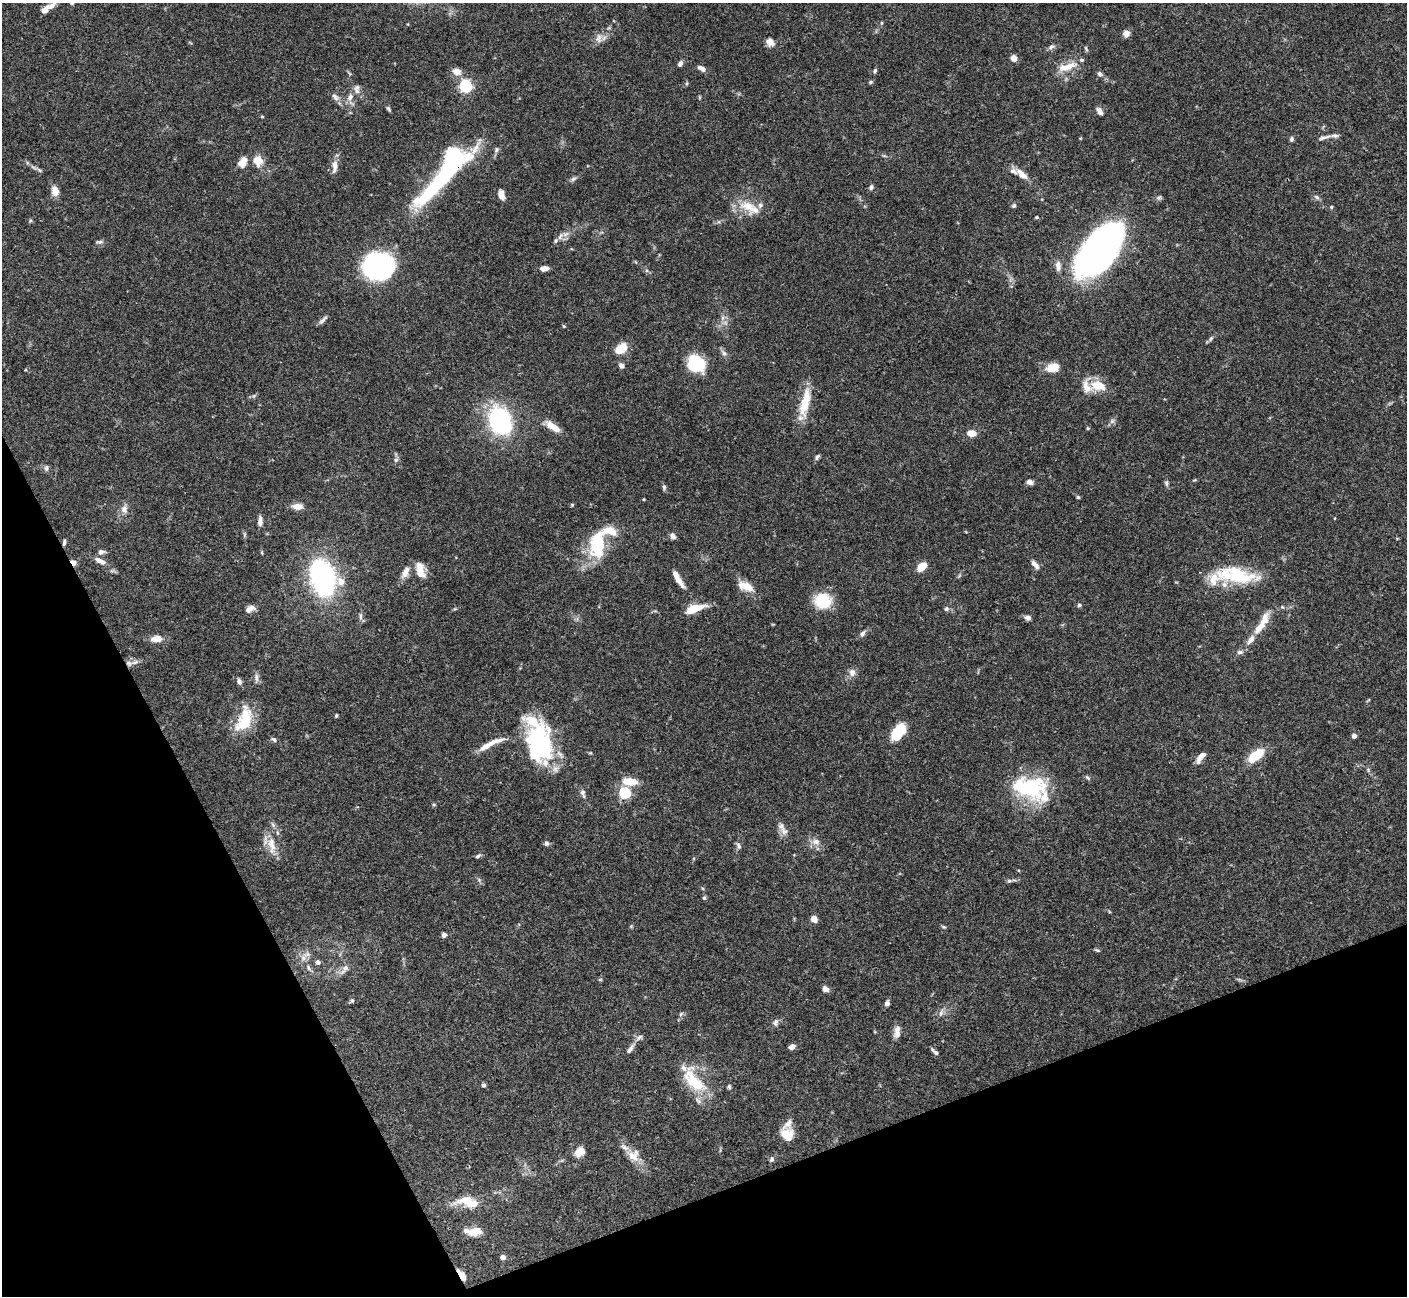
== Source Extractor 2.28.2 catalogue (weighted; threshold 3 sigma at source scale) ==
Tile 14 of 4 x 4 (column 2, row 4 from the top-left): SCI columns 1411-2815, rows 287-1580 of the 5628 x 5617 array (HDU 1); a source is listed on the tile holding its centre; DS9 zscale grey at full resolution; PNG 1409 x 1298 px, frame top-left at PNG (2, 3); no overlay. Shown black and unused: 21% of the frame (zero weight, under 3 of 4 exposures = <1% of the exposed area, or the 3 px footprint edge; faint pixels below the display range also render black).
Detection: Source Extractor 2.28.2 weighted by HDU 2 'WHT'; one run over the whole footprint, this tile lists its part. Background 0.0665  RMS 0.0031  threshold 0.0139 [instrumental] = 3 sigma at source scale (4.5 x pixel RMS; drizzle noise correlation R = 1.50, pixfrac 1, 0.05/0.05 arcsec/px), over >= 5 px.
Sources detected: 182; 5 inside a brighter object's white glare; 1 long thin detection or spike segment (spike, bleed or trail) — not listed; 24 inside a brighter listed object's ellipse — not listed separately; the other 152 listed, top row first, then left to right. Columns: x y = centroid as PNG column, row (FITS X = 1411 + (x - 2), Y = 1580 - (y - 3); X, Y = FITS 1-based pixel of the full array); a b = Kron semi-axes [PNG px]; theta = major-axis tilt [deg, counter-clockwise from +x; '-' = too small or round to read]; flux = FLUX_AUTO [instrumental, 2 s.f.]
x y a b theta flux
72 3 5 4 - 0.44
45 10 30 7 42 3.1
882 23 5 3 - 0.31
1126 34 7 7 - 1.7
599 38 14 8 -87 1.7
770 42 11 9 -39 1.8
1051 47 9 6 30 0.88
1086 49 7 4 -66 0.47
1014 58 8 6 -62 1.5
680 63 7 5 56 0.93
1069 66 27 9 21 4.6
702 68 10 5 -31 1.5
875 71 6 4 64 0.49
457 72 13 9 -20 2.1
1100 74 8 6 -46 0.96
870 82 6 4 23 0.42
465 86 5 5 - 50
357 87 10 8 53 1.2
335 97 13 6 -52 1.4
350 97 11 8 60 2.1
388 108 7 5 -52 0.5
1100 111 9 6 -59 1.4
262 116 5 3 - 0.3
1324 137 21 4 15 1.6
1291 139 6 5 - 0.65
497 149 7 6 - 0.66
257 161 12 11 - 4.3
243 162 12 8 63 3.4
335 166 18 7 86 2.3
1022 174 16 7 -42 3
443 177 82 13 47 46
573 179 9 4 35 0.71
871 187 7 5 68 0.71
55 191 12 9 -78 2.4
501 195 10 6 -67 2.8
1317 197 7 5 -47 0.65
748 206 27 16 -34 7
1014 206 6 5 - 0.5
1331 207 4 4 - 0.33
1037 217 4 3 - 0.39
560 236 11 6 64 1.4
99 242 9 4 -4 0.65
1103 249 60 30 49 110
1058 266 12 7 -89 1.8
377 267 23 19 28 77
544 268 8 5 7 1.8
1211 339 9 5 53 0.68
622 348 13 8 37 6.2
724 353 7 6 - 0.87
696 363 14 11 -36 21
621 366 6 5 - 1.3
1054 367 17 12 3 3.7
1098 386 25 13 -16 5.5
805 402 40 11 78 8.1
500 421 16 13 -65 51
553 427 19 7 -35 4.2
1088 428 4 4 - 0.35
971 433 9 7 -4 3
817 457 8 5 57 0.62
396 460 6 5 - 0.64
46 468 9 5 77 0.64
1030 482 7 6 - 1.1
1166 483 8 5 -72 0.64
664 487 7 5 -89 0.57
1078 497 4 4 - 0.46
572 505 5 4 - 0.34
297 506 10 6 -6 3.1
124 509 11 9 85 1.8
260 521 11 5 89 1.5
673 536 8 6 -58 1.1
64 543 7 4 81 0.7
598 543 40 19 82 15
101 552 9 6 6 1
262 553 5 3 - 0.32
100 561 14 6 -26 2
73 562 7 4 -53 2.2
1035 565 13 6 -46 1.6
922 566 10 7 44 4.3
420 571 19 9 -77 4.5
405 572 17 8 67 2.5
1236 575 54 17 -7 18
323 577 21 14 -73 80
678 578 21 6 -59 3.3
341 581 11 10 - 2.5
746 586 20 10 -21 4.4
822 601 15 14 - 12
1079 605 6 5 - 0.51
250 609 14 7 26 1.7
694 609 16 6 19 9
946 609 6 6 - 0.79
360 616 11 4 -90 0.8
1028 618 7 6 - 1.2
1260 627 20 8 48 4.2
862 634 10 5 54 1.1
156 639 14 7 8 2.9
1240 652 9 6 1 0.88
135 662 12 5 17 1.2
852 672 10 8 -83 1.7
256 677 13 5 -88 1.1
239 682 8 6 -67 0.99
336 716 4 3 - 0.41
245 719 33 17 90 9.9
898 732 20 11 53 8
1354 736 4 4 - 1.3
274 739 8 5 -44 0.66
540 744 45 30 89 33
486 746 19 7 33 3.1
1255 756 14 7 37 13
1201 757 13 5 54 2.6
1087 778 8 4 -41 0.53
630 782 16 8 -5 5.6
1029 788 42 28 6 22
583 793 12 6 -71 1.1
625 793 5 5 - 33
434 804 5 3 - 0.34
784 831 15 9 -44 1.9
816 842 11 8 -4 1.9
547 843 6 6 - 0.76
271 845 29 10 -81 4.9
738 845 9 5 -62 0.72
478 856 7 5 30 0.62
1009 881 6 5 - 0.57
704 898 5 5 - 0.45
814 919 7 6 - 2.1
944 927 7 4 -30 0.38
444 935 6 5 - 0.79
1097 950 7 4 -19 0.45
307 954 9 6 29 1.3
318 962 5 4 - 1.1
308 968 9 5 -55 0.83
345 969 16 6 57 1.5
600 980 5 3 - 0.28
825 989 7 6 - 1.4
352 1000 6 5 - 0.47
887 1003 6 5 - 1.2
941 1013 12 5 73 1.2
775 1022 10 7 69 1
897 1034 13 10 -72 1.9
792 1047 7 5 25 1.2
630 1049 16 6 53 1.4
936 1053 8 6 -44 0.87
694 1080 44 19 -51 12
483 1085 5 5 - 0.59
729 1086 6 4 -63 0.55
787 1135 15 13 -63 5
579 1152 12 10 48 2.9
633 1156 17 11 -37 3.7
771 1159 7 6 - 0.75
466 1200 30 10 13 4.7
474 1232 15 9 12 3.8
502 1257 4 4 - 2.2
462 1275 13 5 -57 2.7
Overlapping masked pixels (flux is a lower limit): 5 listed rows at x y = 443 177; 1103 249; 64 543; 73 562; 462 1275
Isophote crosses this tile's border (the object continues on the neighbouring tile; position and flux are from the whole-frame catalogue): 2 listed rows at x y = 72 3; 45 10